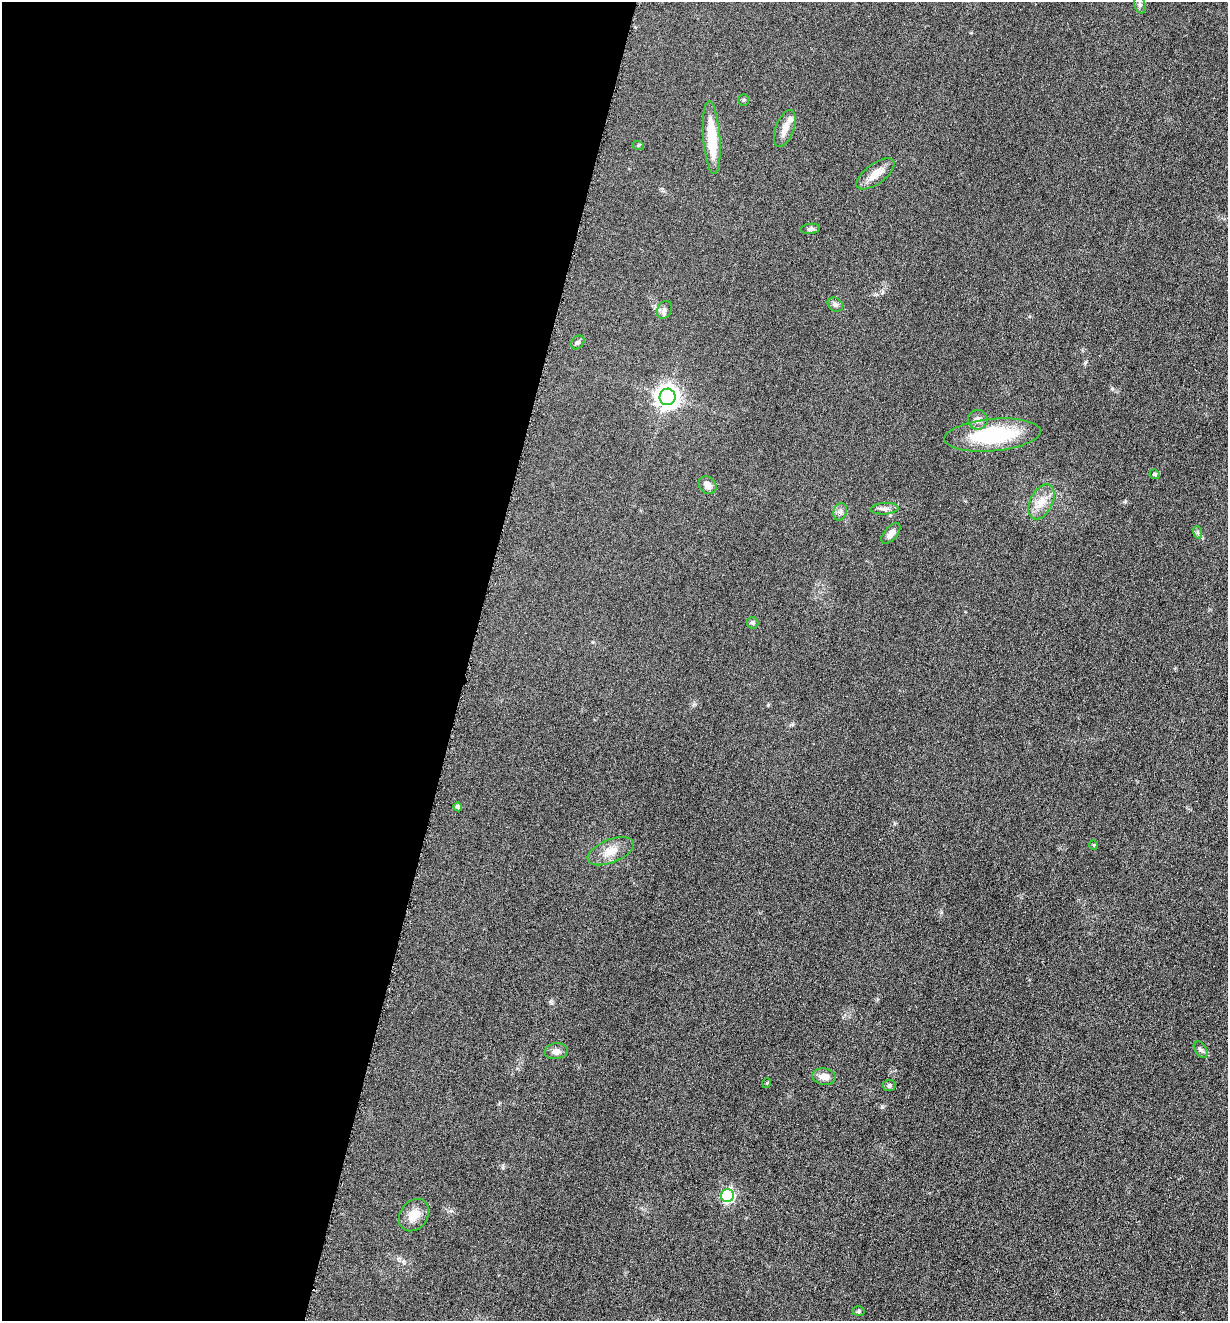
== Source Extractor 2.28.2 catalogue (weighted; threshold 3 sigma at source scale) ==
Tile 5 of 4 x 4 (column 1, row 2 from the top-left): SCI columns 278-1503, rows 2651-3969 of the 5322 x 5306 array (HDU 1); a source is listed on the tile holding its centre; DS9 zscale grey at full resolution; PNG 1230 x 1323 px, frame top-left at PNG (2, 2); each listed source drawn as its Kron ellipse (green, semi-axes under 4 px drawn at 4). Shown black and unused: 38% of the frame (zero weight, under 3 of 6 exposures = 2% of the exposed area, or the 3 px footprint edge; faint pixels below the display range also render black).
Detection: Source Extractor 2.28.2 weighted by HDU 2 'WHT'; one run over the whole footprint, this tile lists its part. Background 0.0753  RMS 0.0097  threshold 0.0395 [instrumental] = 3 sigma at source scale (4.09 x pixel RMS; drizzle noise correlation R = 1.36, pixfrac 0.8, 0.05/0.05 arcsec/px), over >= 5 px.
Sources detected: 33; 1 inside a brighter listed object's ellipse — not listed separately; the other 32 listed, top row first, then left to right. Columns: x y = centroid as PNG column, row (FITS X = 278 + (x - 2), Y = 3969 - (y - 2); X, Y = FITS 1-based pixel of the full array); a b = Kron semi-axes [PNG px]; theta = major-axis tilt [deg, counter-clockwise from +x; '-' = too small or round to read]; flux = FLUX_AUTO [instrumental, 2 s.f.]
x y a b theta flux
1140 5 9 5 -72 2.2
744 100 5 5 - 1.2
785 128 19 9 70 8.3
712 138 37 8 -86 36
638 145 6 4 -18 1
875 174 22 10 36 12
810 229 10 5 5 2.4
835 304 8 6 -36 2.4
664 310 9 7 64 3.1
577 342 8 6 44 2.2
667 397 8 8 - 630
978 420 10 10 - 4.9
992 435 48 16 5 69
1155 474 5 4 - 1.5
708 485 9 8 - 6.2
1041 502 19 11 63 12
884 509 14 5 3 3.5
840 512 9 6 74 3.2
1197 532 6 4 -71 1.4
891 533 12 6 49 5.3
752 623 6 6 - 2
458 807 4 4 - 2.6
1094 845 5 3 - 0.72
611 851 24 11 22 13
1201 1050 9 5 -57 2.2
556 1051 12 8 8 4.6
824 1077 12 8 -8 6.3
767 1083 5 3 - 0.72
889 1086 6 5 - 2.3
728 1196 6 6 - 120
414 1215 17 13 52 12
858 1311 6 5 - 1.4